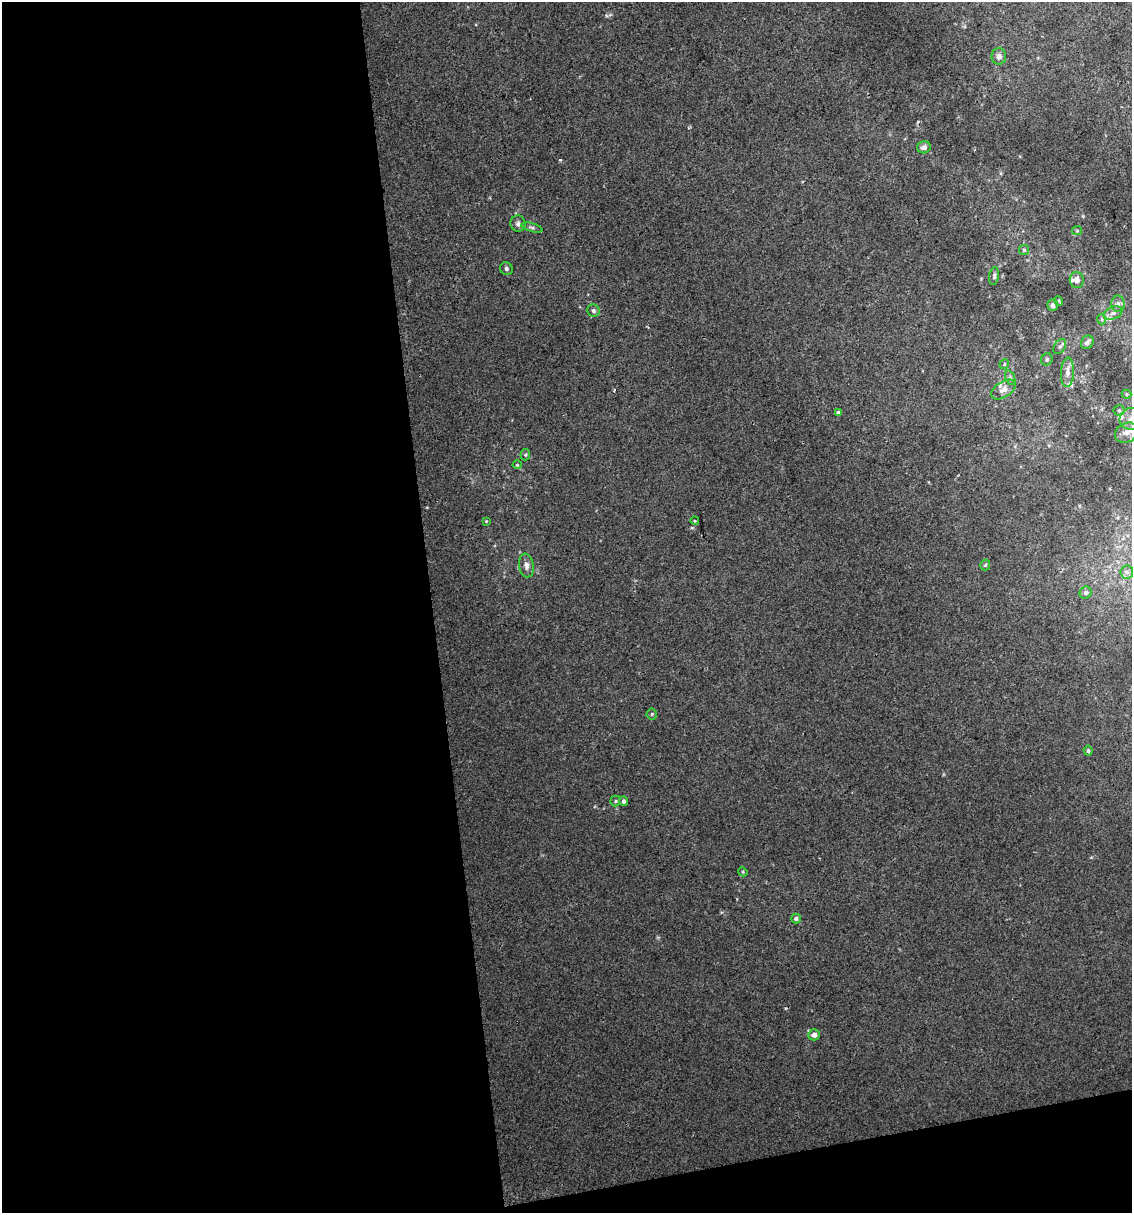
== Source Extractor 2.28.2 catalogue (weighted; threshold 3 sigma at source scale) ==
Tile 13 of 4 x 4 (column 1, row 4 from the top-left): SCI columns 25-1154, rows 1-1211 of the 4616 x 4845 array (HDU 1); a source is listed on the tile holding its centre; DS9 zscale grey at full resolution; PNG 1134 x 1215 px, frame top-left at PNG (2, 2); each listed source drawn as its Kron ellipse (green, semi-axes under 4 px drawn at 4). Shown black and unused: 41% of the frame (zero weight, under 2 of 3 exposures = <1% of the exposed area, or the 3 px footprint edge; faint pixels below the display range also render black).
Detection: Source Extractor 2.28.2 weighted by HDU 2 'WHT'; one run over the whole footprint, this tile lists its part. Background 0.0207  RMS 0.007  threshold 0.0314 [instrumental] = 3 sigma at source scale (4.5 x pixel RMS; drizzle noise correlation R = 1.50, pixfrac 1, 0.0396/0.0396 arcsec/px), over >= 5 px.
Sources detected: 48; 2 cosmic-ray / hot-pixel residue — neither listed nor drawn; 4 inside a brighter listed object's ellipse — not listed separately; the other 42 listed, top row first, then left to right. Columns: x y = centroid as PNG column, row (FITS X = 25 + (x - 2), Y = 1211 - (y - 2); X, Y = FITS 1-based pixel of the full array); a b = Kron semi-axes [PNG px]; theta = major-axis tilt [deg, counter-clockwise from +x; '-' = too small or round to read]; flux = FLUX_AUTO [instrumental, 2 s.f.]
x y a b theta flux
999 56 8 7 - 3.5
924 147 7 6 - 2.7
518 223 8 7 - 2.2
532 228 11 4 -16 1.6
1077 231 5 4 - 0.78
1024 250 5 5 - 1.1
506 269 7 6 - 1.6
994 276 9 5 81 1.8
1077 280 8 7 - 4.4
1059 301 5 3 - 0.68
1118 304 8 6 -88 2.6
1053 305 6 5 - 2
593 311 6 6 - 1.8
1113 313 9 6 22 2.8
1101 319 5 3 - 0.73
1087 342 7 6 - 2.9
1060 347 8 5 57 1.5
1047 359 6 5 - 1.4
1004 364 5 4 - 0.91
1067 372 14 6 87 4.5
1010 378 8 4 -69 1.4
1003 389 13 8 33 5
1126 394 5 4 - 0.97
1119 410 5 5 - 1.3
838 412 3 3 - 2.5
1131 419 11 11 - 7.1
1127 433 12 9 26 5.4
525 455 5 5 - 1.1
517 465 4 4 - 0.67
486 521 4 3 - 0.58
695 521 4 3 - 0.54
526 565 12 7 -81 3.4
985 565 5 5 - 1
1127 572 6 6 - 1.8
1086 593 6 6 - 1.7
652 714 5 5 - 0.85
1088 751 5 4 - 1.3
615 801 5 5 - 0.93
624 801 5 4 - 1.6
743 872 5 3 - 0.66
796 918 5 4 - 1.7
814 1035 6 5 - 4.5
Isophote crosses this tile's border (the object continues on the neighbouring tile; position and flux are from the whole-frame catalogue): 1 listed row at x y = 1131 419
Unlisted compact peaks at least as high as the median listed source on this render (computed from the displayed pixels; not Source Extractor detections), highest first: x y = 786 1008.